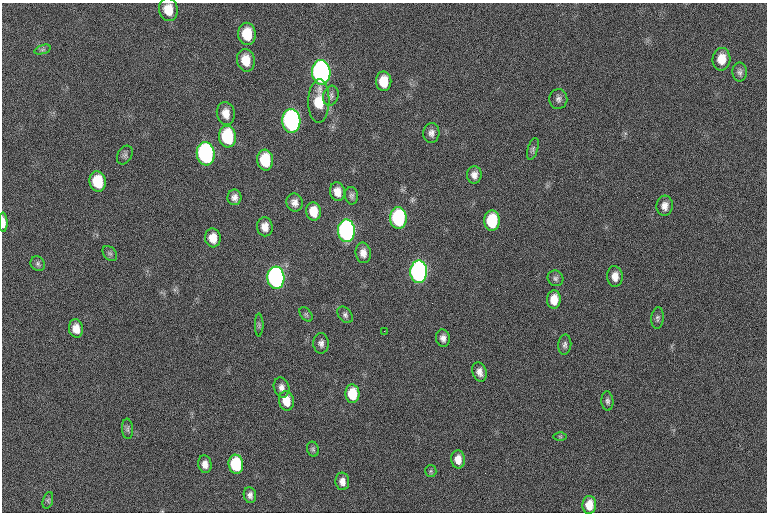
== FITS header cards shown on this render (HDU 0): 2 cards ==
NAXIS1  =                 765  / length of data axis 1
NAXIS2  =                 510  / length of data axis 2

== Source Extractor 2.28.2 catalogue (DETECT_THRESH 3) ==
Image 765 x 510 px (HDU 0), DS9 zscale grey, 1 PNG px = 1 image px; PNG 769 x 514 px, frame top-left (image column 1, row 510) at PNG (2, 3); each listed source drawn as its Kron ellipse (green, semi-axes under 4 px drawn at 4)
Background 70.6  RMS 14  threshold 43.4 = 3 sigma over >= 5 px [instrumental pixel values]
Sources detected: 66; all 66 listed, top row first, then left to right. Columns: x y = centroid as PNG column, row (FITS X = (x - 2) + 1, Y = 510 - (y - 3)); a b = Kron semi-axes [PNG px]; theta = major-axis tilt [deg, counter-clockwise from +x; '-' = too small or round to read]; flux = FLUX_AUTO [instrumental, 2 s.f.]
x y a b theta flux
168 10 11 9 -80 14000
247 34 11 9 -88 25000
42 50 8 4 19 1800
721 59 11 9 84 13000
246 60 11 9 -80 16000
321 72 12 9 -87 360000
740 72 9 7 -89 3300
384 81 10 7 -88 18000
331 96 10 7 72 3700
558 99 10 9 - 3900
319 101 22 10 88 27000
226 113 11 9 -79 9600
291 121 12 9 -87 330000
431 133 10 8 86 4700
227 136 11 8 -84 63000
533 149 11 5 74 2600
206 154 11 9 -83 240000
125 155 10 7 61 2800
265 160 10 8 -85 39000
474 175 8 7 - 5600
98 182 10 8 -80 33000
337 192 9 7 -81 9000
351 196 9 6 -86 2800
234 197 8 7 - 4900
295 202 9 8 - 5700
665 206 10 8 84 6800
314 211 9 7 -83 16000
398 218 11 8 -89 110000
492 221 10 8 88 46000
3 222 10 4 -88 7200
265 227 9 8 - 8100
346 231 11 8 -88 350000
213 238 9 7 -85 12000
110 253 8 6 -47 2300
363 253 10 7 -83 7000
38 264 8 7 - 2500
419 272 11 8 89 420000
615 276 10 8 -87 8700
276 278 11 8 -86 360000
556 278 8 7 - 3000
554 299 9 7 86 14000
306 314 8 5 -54 1900
345 315 9 6 -50 2900
658 318 11 6 85 2800
259 325 11 3 90 1700
76 328 9 7 -81 9500
384 331 2 2 - 7100
443 338 8 7 - 4600
321 343 10 7 -88 4200
565 345 10 6 85 3200
479 372 10 7 -72 6200
281 387 10 7 -74 5000
352 394 9 7 -86 27000
286 401 10 7 -79 16000
607 401 9 6 -85 2800
127 429 10 5 -86 2600
560 436 6 4 -1 1400
313 449 7 6 - 2000
458 459 9 7 -84 10000
205 464 9 6 -83 6400
236 464 9 7 -83 60000
431 471 6 5 - 1600
342 481 9 7 -86 6300
250 495 8 6 -79 3900
48 500 8 5 72 1800
589 505 9 6 87 16000
At the frame edge (FLAGS 8, measured only in part): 1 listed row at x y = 3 222